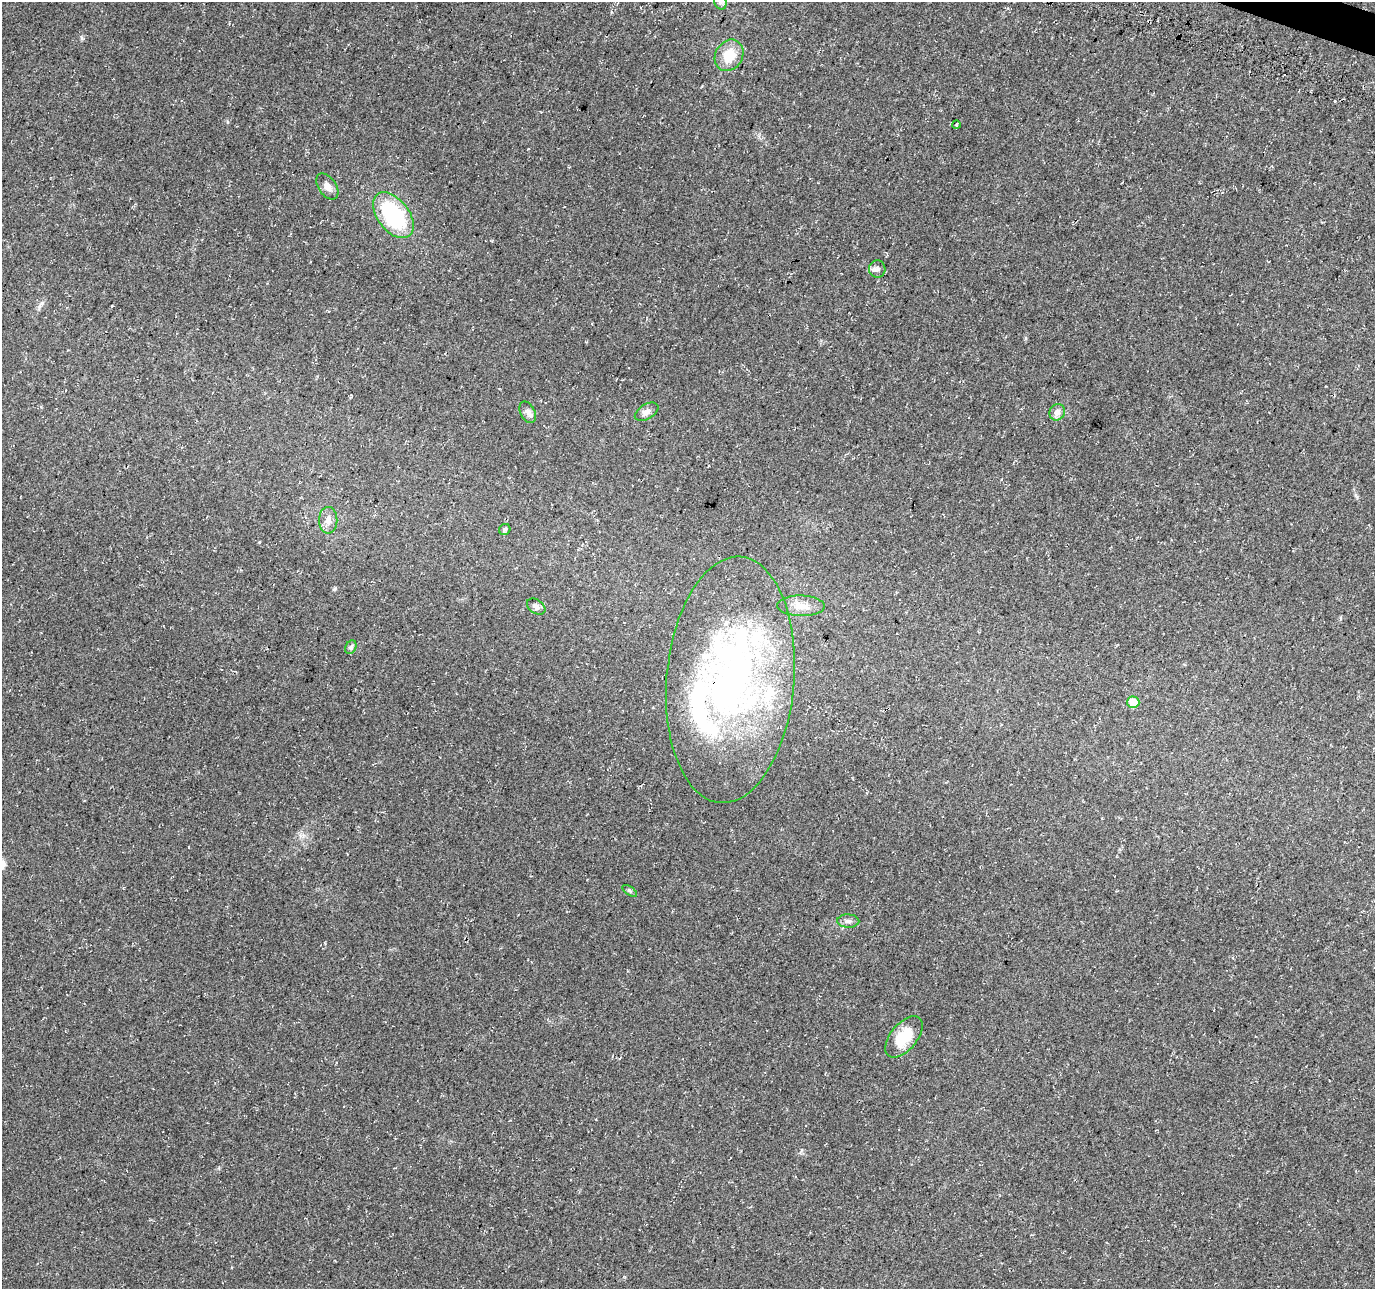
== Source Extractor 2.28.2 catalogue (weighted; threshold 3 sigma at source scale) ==
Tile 10 of 4 x 4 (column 2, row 3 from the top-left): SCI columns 1407-2779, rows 1619-2905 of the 5548 x 5749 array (HDU 1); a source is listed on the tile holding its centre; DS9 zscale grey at full resolution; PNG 1377 x 1291 px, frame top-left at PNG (2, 2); each listed source drawn as its Kron ellipse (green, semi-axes under 4 px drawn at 4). Shown black and unused: <1% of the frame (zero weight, under 3 of 4 exposures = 4% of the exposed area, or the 3 px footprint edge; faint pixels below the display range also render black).
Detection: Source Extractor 2.28.2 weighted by HDU 2 'WHT'; one run over the whole footprint, this tile lists its part. Background 0.0805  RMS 0.0079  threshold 0.0355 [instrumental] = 3 sigma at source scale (4.5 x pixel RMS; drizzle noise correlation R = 1.50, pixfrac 1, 0.0396/0.0396 arcsec/px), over >= 5 px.
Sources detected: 22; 1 cosmic-ray / hot-pixel residue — neither listed nor drawn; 2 inside a brighter listed object's ellipse — not listed separately; the other 19 listed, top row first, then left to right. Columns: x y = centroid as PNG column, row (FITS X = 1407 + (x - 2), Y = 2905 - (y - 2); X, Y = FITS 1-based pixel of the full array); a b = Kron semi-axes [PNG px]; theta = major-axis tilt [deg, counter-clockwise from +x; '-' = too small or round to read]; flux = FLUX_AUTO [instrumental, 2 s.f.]
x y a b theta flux
720 2 8 6 -70 2.2
729 55 16 13 58 17
956 125 4 2 - 0.68
327 186 14 8 -55 5.5
393 215 26 15 -53 73
877 269 9 8 - 3.3
528 412 11 7 -62 3.6
647 412 13 7 31 4.1
1057 412 8 7 - 5
328 520 13 9 90 5.5
505 530 6 5 - 1.7
801 606 23 10 -1 10
536 607 10 7 -34 2.7
351 647 7 5 63 1.8
730 680 123 64 85 360
1133 702 6 6 - 15
630 891 8 4 -35 1.4
848 921 11 6 -1 2.7
904 1037 24 13 50 23
Overlapping masked pixels (flux is a lower limit): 1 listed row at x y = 730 680
Isophote crosses this tile's border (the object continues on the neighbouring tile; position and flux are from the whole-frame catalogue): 1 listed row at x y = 720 2
Unlisted compact peaks at least as high as the median listed source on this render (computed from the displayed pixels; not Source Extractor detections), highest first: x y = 82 38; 334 589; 1357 497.